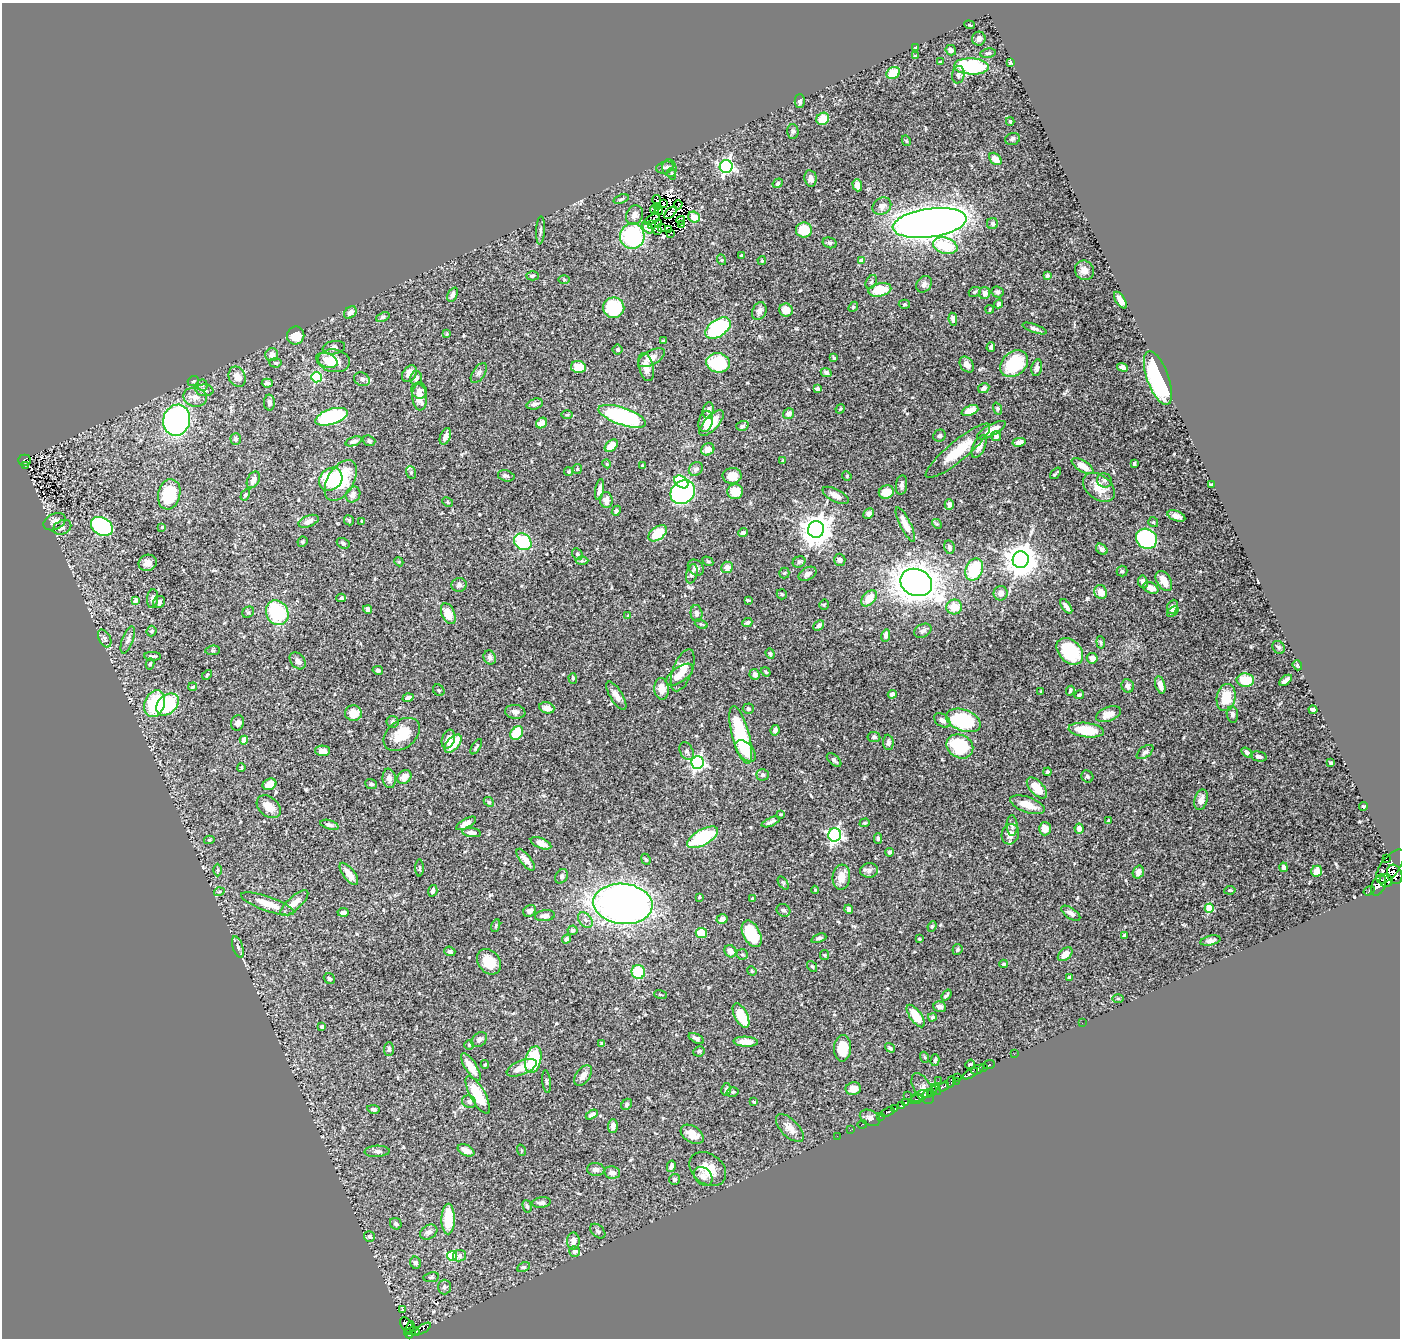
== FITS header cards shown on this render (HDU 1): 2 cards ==
NAXIS1  =                 1398
NAXIS2  =                 1336

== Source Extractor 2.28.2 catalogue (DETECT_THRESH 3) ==
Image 1398 x 1336 px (HDU 1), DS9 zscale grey, 1 PNG px = 1 image px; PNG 1402 x 1340 px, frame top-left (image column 1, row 1336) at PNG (2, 3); each listed source drawn as its Kron ellipse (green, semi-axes under 4 px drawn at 4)
Background 0.473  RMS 0.023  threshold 0.0684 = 3 sigma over >= 5 px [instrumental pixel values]
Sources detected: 536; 7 with non-positive FLUX_AUTO (blend fragments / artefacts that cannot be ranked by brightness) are neither listed nor drawn; of the other 529, the 500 brightest by FLUX_AUTO listed and drawn (29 fainter detections omitted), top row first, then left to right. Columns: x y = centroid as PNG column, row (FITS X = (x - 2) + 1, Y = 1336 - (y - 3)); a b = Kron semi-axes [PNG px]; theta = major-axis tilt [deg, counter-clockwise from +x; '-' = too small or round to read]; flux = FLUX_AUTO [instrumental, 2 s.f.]
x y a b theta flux
969 25 5 4 - 1.7
979 39 7 6 - 5.8
916 47 3 3 - 1.8
951 50 5 5 - 3.9
988 53 8 4 9 3.3
915 56 4 3 - 1.8
940 62 4 3 - 1.8
1010 63 4 3 - 2.2
971 66 17 8 -3 120
893 73 7 5 29 33
958 75 9 6 80 4.1
800 101 7 5 -89 3.9
823 119 7 5 37 28
1010 121 4 3 - 1.8
793 131 7 5 -88 3.1
1012 139 7 5 16 3
906 141 5 4 - 1.5
995 159 7 5 -44 9.9
726 166 6 6 - 360
665 167 9 6 11 3.9
669 168 9 7 -76 4.7
672 174 6 4 -71 1.7
810 178 8 6 -81 7
778 183 5 4 - 2.3
857 185 6 4 -72 13
621 199 8 4 20 2.6
656 200 5 3 - 2.9
663 204 4 2 - 4.2
678 205 4 2 - 2
658 206 3 2 - 2.4
882 206 10 8 34 8.4
655 209 4 2 - 2
659 210 4 2 - 2.5
670 213 8 3 42 2.5
635 215 10 8 64 9.2
694 217 6 5 - 12
652 219 8 2 28 3.4
681 220 4 2 - 1.5
658 223 2 2 - 1.8
930 223 37 14 8 2100
992 223 5 5 - 3.6
651 224 4 2 - 4.7
682 225 2 2 - 2.3
661 227 2 2 - 2.1
648 228 7 4 -52 5.8
540 230 14 4 87 4.5
668 230 3 2 - 2.8
804 230 8 7 - 46
658 231 3 2 - 1.9
671 233 3 2 - 3.4
632 236 13 12 - 160
830 243 7 5 -14 3
945 246 12 8 -16 57
742 256 3 3 - 2.2
722 260 5 3 - 1.6
762 261 4 3 - 1.8
861 261 4 4 - 16
1084 270 10 9 - 9.3
1047 275 4 4 - 2.6
532 276 6 4 -2 2.3
564 280 5 3 - 1.5
871 282 7 5 60 3
924 284 9 7 54 4.9
880 290 11 6 11 40
975 292 6 4 23 2.2
997 292 6 5 - 4.2
985 293 6 5 - 6.4
453 295 8 4 64 6.5
1120 300 9 4 -59 12
904 304 6 4 3 2.1
999 304 5 4 - 5
853 307 5 4 - 1.8
614 308 10 10 - 86
990 309 4 2 - 1.7
786 310 7 6 - 18
759 311 9 6 66 7
350 312 7 5 42 8.8
383 317 7 4 21 3
953 319 6 4 -81 4.9
718 328 14 8 34 130
1035 328 12 4 -19 4.8
447 334 4 4 - 1.5
296 335 9 8 - 24
663 341 3 3 - 1.8
991 347 5 3 - 3
334 348 11 6 9 7.4
618 350 5 5 - 2.7
272 355 6 6 - 9.1
651 358 15 7 29 15
834 358 4 3 - 1.9
327 360 11 7 -20 9.7
334 361 16 11 -9 32
275 363 6 4 -5 2.6
718 363 12 9 -7 67
967 364 9 6 -53 10
1014 364 15 11 41 76
578 367 7 6 - 24
646 367 14 7 -76 13
1123 367 6 4 -18 6.7
1037 368 8 5 78 5.3
479 373 11 6 56 4.6
826 373 6 4 -25 3.9
409 374 9 6 54 11
237 377 10 8 -66 13
316 377 5 5 - 130
416 378 7 6 - 5.9
1158 378 28 11 -70 150
362 379 8 6 -29 4.9
193 381 6 4 23 2.1
267 383 5 4 - 4.2
202 385 5 5 - 2.9
984 388 6 5 - 5.9
817 389 4 3 - 7.7
204 390 9 6 -7 5.5
419 391 8 7 - 7.3
195 397 12 9 -11 11
419 397 13 7 -84 20
269 403 8 5 -88 5.2
535 404 8 5 16 5.9
840 409 5 4 - 1.6
997 409 6 4 -72 1.8
708 410 8 5 81 7.5
970 411 9 5 21 22
789 414 5 5 - 7.8
567 415 5 3 - 1.8
622 416 25 8 -19 200
331 417 17 7 18 170
177 420 15 13 72 350
706 421 11 7 76 16
541 423 6 5 - 13
712 423 16 7 46 29
742 426 6 4 17 3.2
991 430 16 5 29 17
445 436 8 5 68 8.6
940 436 6 5 - 3
996 436 5 5 - 5.1
236 439 6 5 - 3.3
354 441 8 4 19 4.2
369 441 6 5 - 2.8
1019 442 6 4 10 5.9
611 446 7 5 38 23
979 446 12 6 65 10
708 449 7 6 - 8.9
958 451 41 10 39 44
24 460 6 5 - 42
783 461 4 3 - 1.6
607 464 4 3 - 1.4
1134 464 4 3 - 2
25 465 3 3 - 8.6
642 465 3 2 - 1.6
1083 466 12 5 -31 19
577 469 5 4 - 1.7
696 469 7 6 - 5.9
411 472 6 5 - 2.9
569 472 4 4 - 2.3
1056 473 7 2 48 1.9
506 476 8 5 -14 3.4
732 476 9 8 - 21
847 476 5 4 - 1.6
331 479 12 10 42 71
253 480 9 6 62 9
341 480 22 13 59 83
1104 480 7 7 - 4.7
681 482 8 5 -38 110
902 485 10 5 83 4.6
1211 485 3 3 - 1.9
1099 487 18 12 -39 27
600 489 11 4 80 6.2
683 492 13 11 41 400
735 492 8 7 - 24
886 492 7 6 - 17
169 494 15 11 75 80
245 495 6 4 60 2.1
353 495 8 7 - 6.8
836 495 14 6 -28 10
606 500 8 6 -88 7.9
448 502 5 4 - 2.3
949 504 5 4 - 6.9
616 511 5 4 - 3
868 513 6 5 - 5.1
1176 516 9 5 -21 8
349 520 5 5 - 1.8
309 521 11 5 21 6.5
361 521 3 2 - 1.4
55 522 11 8 25 7.8
1153 522 5 5 - 2
905 524 19 5 -64 19
937 524 5 4 - 1.7
102 526 12 8 -30 180
62 527 9 6 26 4.8
162 527 4 3 - 1.4
816 529 8 8 - 2300
658 533 10 6 37 41
743 533 5 4 - 4.3
1146 539 11 9 -36 210
302 542 5 4 - 2.1
523 542 9 7 -36 94
343 543 7 5 -29 3.3
949 547 7 5 -80 5.5
1102 549 6 4 -41 5.3
577 554 6 5 - 2.7
840 560 6 5 - 4
1021 560 8 8 - 2700
582 561 6 4 -1 2.6
708 561 6 4 -31 1.9
399 562 5 3 - 1.4
799 562 6 5 - 3.5
148 563 9 8 - 9.8
727 567 6 5 - 11
696 568 9 7 -44 7.2
974 569 11 8 66 71
1122 571 5 5 - 2.6
784 573 5 5 - 1.8
692 574 10 5 75 5.9
807 574 10 6 28 6.1
1164 581 11 7 -58 18
916 582 16 13 -22 1600
1143 582 6 5 - 6.2
459 585 7 7 - 4.8
1151 588 8 5 -24 12
1101 592 7 6 - 15
1001 593 7 7 - 8.1
782 594 5 5 - 2.5
341 598 5 4 - 2
869 598 9 6 50 21
153 599 9 5 83 6.2
136 600 4 4 - 6.2
748 600 4 2 - 2.3
159 602 6 5 - 4.9
824 605 5 4 - 1.6
1066 606 8 3 -54 6.9
954 607 8 7 - 20
1172 607 7 5 65 6.1
368 609 4 4 - 7.7
248 612 6 5 - 2.4
1173 612 6 4 39 2.8
277 613 13 11 -62 100
696 613 8 6 -84 4.8
448 614 11 6 -67 21
628 615 4 3 - 1.6
747 623 5 4 - 3
701 624 6 4 -20 2.1
819 626 6 4 42 4.7
151 631 5 5 - 3
923 631 9 6 27 4.8
886 635 6 4 82 6.2
105 638 9 5 -62 4.5
128 640 14 5 70 5.6
1101 642 6 4 -82 2.3
1279 647 7 5 -51 3.3
213 650 7 4 5 2.6
1070 651 15 11 -46 76
770 654 5 4 - 2.2
153 656 8 3 -1 3
490 658 7 6 - 5.9
1092 658 5 5 - 10
298 661 9 7 -49 6.4
150 664 5 4 - 2.4
1297 665 5 4 - 2.2
378 670 5 4 - 3.6
683 670 22 9 69 21
766 672 5 3 - 1.7
755 674 5 5 - 6.8
207 675 6 3 47 1.7
680 675 15 7 36 19
573 678 5 4 - 2.1
1245 680 9 6 -1 42
1286 680 7 3 38 5.2
1160 685 9 4 -76 13
1128 686 7 6 - 7.8
193 687 4 3 - 1.7
662 689 11 7 -86 16
439 690 6 5 - 2.5
1070 691 5 3 - 2.3
1041 692 3 3 - 1.8
892 694 4 4 - 9.5
1079 695 5 4 - 2.5
616 696 16 6 -58 10
408 698 5 3 - 5
1226 698 14 9 79 37
155 704 14 10 70 71
167 704 13 9 43 92
547 708 8 5 -18 12
748 709 5 5 - 3.6
1313 710 4 3 - 3.8
515 712 10 7 -8 7
353 713 8 7 - 19
1108 714 13 7 20 16
1232 714 8 5 -83 4.9
942 720 9 6 -36 7.3
963 720 18 10 -20 130
393 722 6 6 - 3.7
238 723 8 6 71 6.1
775 730 5 4 - 5.9
1086 730 18 7 -7 48
517 733 7 5 54 43
402 734 20 13 38 35
741 735 30 8 -75 140
874 737 6 5 - 3
448 739 9 6 71 11
244 740 4 4 - 25
888 742 8 5 -86 4.8
453 743 11 6 49 32
960 746 14 11 -30 90
476 747 8 3 59 2.4
322 751 7 5 -1 11
687 751 9 6 -60 4.3
746 751 13 7 -48 26
1145 752 10 5 36 4.5
1247 752 6 3 -32 3.8
1259 756 8 5 -12 3.8
834 760 8 5 -41 3.7
697 763 6 6 - 350
1331 763 4 3 - 2.5
241 768 4 3 - 1.9
1047 772 4 4 - 2.7
763 775 6 6 - 4.1
1087 776 6 5 - 3.1
404 777 8 6 43 13
389 778 10 6 -82 7.7
269 784 7 5 25 21
371 784 6 5 - 3.9
1037 788 13 6 -47 28
1201 800 11 6 74 8.5
489 802 6 4 -42 1.9
1027 805 18 7 -20 23
1363 806 4 4 - 2.1
269 807 13 9 -41 16
781 814 4 3 - 1.5
1108 821 4 3 - 1.9
771 822 9 3 22 4.3
466 823 11 4 29 11
865 823 5 4 - 1.9
329 825 9 4 -17 4.4
1012 826 10 5 -89 4.3
1045 829 6 6 - 15
1079 829 5 4 - 6.4
471 833 9 4 -7 6.3
1010 834 10 8 72 12
835 835 6 6 - 340
703 837 17 7 29 110
878 838 5 4 - 2.5
209 840 5 4 - 2.2
541 843 11 5 -23 14
890 852 4 4 - 3.8
1386 858 2 2 - 9800
646 859 6 4 -66 2.1
526 860 13 5 -52 13
1390 866 20 9 54 620
1283 867 5 4 - 4.6
420 868 8 3 90 2
218 870 6 4 89 2.1
869 870 9 7 6 6.8
1317 871 6 5 - 9.8
1138 872 6 5 - 9
349 874 13 6 -53 15
1395 874 10 7 -69 190
561 876 7 5 58 3.8
841 877 12 8 83 18
1386 881 6 6 - 310
783 883 7 4 -53 2.2
1379 885 11 6 66 480
815 890 4 4 - 1.5
1230 890 5 4 - 2.2
433 891 6 4 74 5.1
1369 891 6 3 32 32
219 892 5 3 - 1.4
699 897 4 3 - 1.8
752 899 3 3 - 1.8
294 903 17 6 41 17
268 904 28 7 -19 27
623 904 30 20 -6 930
1209 908 4 4 - 42
849 909 4 4 - 4.9
783 910 7 6 - 4
530 911 7 5 34 8.8
343 912 5 4 - 5.1
1071 913 11 5 -35 6.1
545 916 10 5 7 6.7
722 919 5 5 - 8.3
585 920 9 6 -52 5.8
496 926 7 4 72 2.1
932 926 5 4 - 2.2
573 930 5 5 - 3.2
701 933 6 5 - 29
752 934 14 8 -63 76
1124 936 4 4 - 2.3
819 938 8 4 21 3.2
566 939 5 4 - 5.3
919 939 3 3 - 1.5
1210 941 10 5 13 4.7
238 947 11 5 -72 4.9
957 949 6 5 - 2.3
450 951 5 4 - 3.9
730 951 6 5 - 8.7
742 954 5 5 - 2.4
1065 954 8 5 41 15
824 955 5 4 - 1.6
489 962 14 10 -53 30
1004 964 4 3 - 1.7
812 966 6 4 -52 2.1
752 971 5 3 - 1.5
638 972 7 6 - 58
1069 978 4 4 - 5
329 979 6 5 - 3.1
660 995 6 3 -19 1.4
946 995 6 3 52 2.7
1118 999 6 4 -1 1.9
940 1007 6 5 - 4.6
741 1016 13 6 -63 42
916 1016 13 5 -55 32
932 1017 4 4 - 2.6
1082 1023 2 2 - 120
322 1027 4 4 - 6.6
696 1038 8 4 -29 5.1
479 1040 8 6 42 5.8
746 1042 12 5 -3 19
602 1044 4 4 - 3.6
469 1045 4 4 - 2.3
842 1048 13 8 87 36
890 1048 5 4 - 2.7
389 1049 7 5 86 3.4
699 1051 6 5 - 3
1014 1054 2 2 - 6.8
924 1057 5 3 - 1.5
533 1060 14 7 76 91
935 1060 6 3 74 2.3
485 1064 4 3 - 2.3
970 1064 5 3 - 2.1
989 1065 6 3 21 140
471 1067 15 6 -57 19
522 1068 16 7 23 17
984 1068 3 3 - 29
978 1070 7 4 24 200
970 1074 8 3 32 230
583 1075 11 7 55 12
958 1077 4 3 - 37
938 1081 2 2 - 3.1
956 1081 3 2 - 1.5
547 1082 11 4 -83 2.6
951 1082 6 3 71 55
944 1086 6 3 33 41
853 1088 8 6 18 13
726 1089 6 4 78 2.5
923 1089 17 9 -61 12
936 1089 6 4 -45 60
932 1091 5 3 - 68
732 1092 6 4 16 2.3
927 1094 5 2 - 110
478 1095 21 7 -61 46
908 1095 2 2 - 6
920 1096 9 5 25 300
916 1099 6 2 23 100
469 1102 7 6 - 4
754 1102 3 3 - 1.7
906 1103 4 3 - 110
627 1104 6 5 - 3.1
901 1105 4 3 - 77
373 1109 6 4 -11 3.3
894 1109 3 3 - 31
888 1112 7 3 19 17
592 1115 6 4 31 5.5
880 1116 2 2 - 2.1
870 1118 11 7 -27 5.1
862 1124 4 2 - 6
613 1126 7 5 87 6.8
790 1128 17 8 -45 13
850 1130 4 2 - 4.3
692 1134 12 8 -33 20
837 1136 2 2 - 4.7
466 1150 9 5 -27 11
521 1150 6 3 -72 1.5
377 1151 12 5 2 4.5
671 1166 6 4 79 5.9
708 1169 20 15 -37 30
596 1170 9 6 -3 6.1
612 1172 8 6 -11 8.4
703 1176 10 8 -48 7.4
674 1179 5 5 - 3.8
541 1203 9 5 8 5
527 1206 6 4 -75 2.5
448 1219 15 6 89 51
396 1224 6 5 - 3
598 1231 9 6 -42 3.5
429 1232 9 7 30 6.1
369 1236 5 5 - 3.4
573 1241 8 6 -90 9.5
574 1252 5 5 - 7.4
452 1256 5 5 - 73
460 1256 6 5 - 3.7
415 1263 6 5 - 3.7
523 1267 7 4 25 2.3
431 1277 8 5 8 3
444 1287 7 6 - 4.1
403 1309 3 3 - 4
407 1325 8 5 -55 170
410 1328 7 3 70 120
423 1329 9 4 33 36
415 1331 5 3 - 41
409 1333 5 3 - 240
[29 fainter detections neither listed nor drawn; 7 non-positive-flux detections neither listed nor drawn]